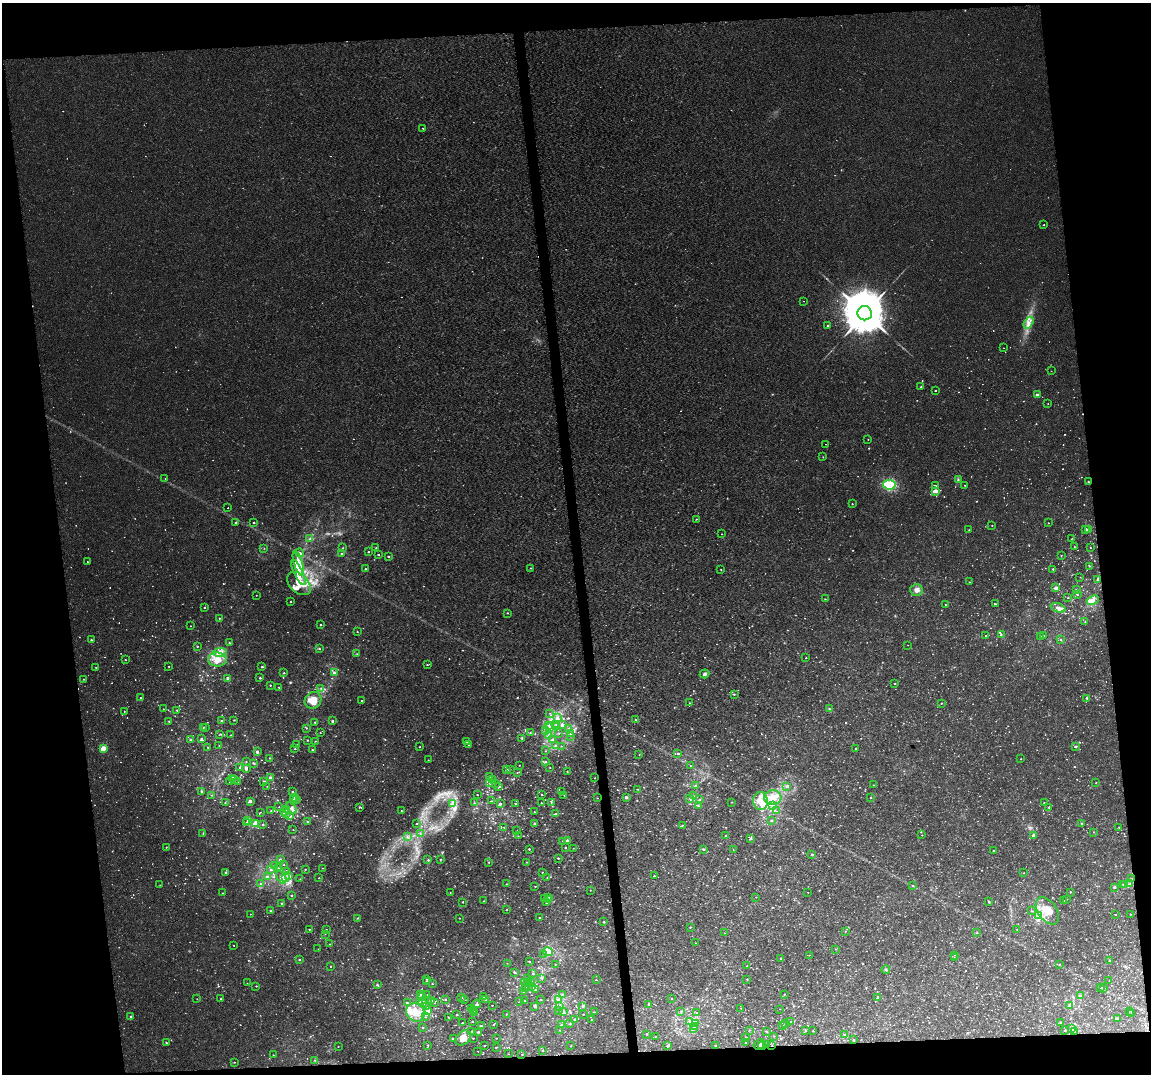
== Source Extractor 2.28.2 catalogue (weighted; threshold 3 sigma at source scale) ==
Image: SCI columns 1-4595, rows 52-4338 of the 4595 x 4347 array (HDU 1 of 3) = the unmasked area's bounding box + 8 px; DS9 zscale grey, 4 x 4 block average (1 PNG px = mean of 4 x 4 image px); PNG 1153 x 1076 px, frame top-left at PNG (2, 3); each listed source drawn as its Kron ellipse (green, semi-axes under 4 px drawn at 4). Shown black and unused: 15% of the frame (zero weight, under 2 of 3 exposures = <1% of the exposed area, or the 3 px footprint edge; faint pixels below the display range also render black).
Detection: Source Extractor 2.28.2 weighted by HDU 2 'WHT'. Background 0.00345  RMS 0.003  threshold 0.0136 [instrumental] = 3 sigma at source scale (4.5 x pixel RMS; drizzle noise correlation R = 1.50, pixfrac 1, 0.0396/0.0396 arcsec/px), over >= 5 px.
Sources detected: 1816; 147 too faint to see at this stretch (4 x 4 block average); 1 inside a brighter object's white glare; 11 cosmic-ray / hot-pixel residue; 1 long thin detection or spike segment (spike, bleed or trail) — neither listed nor drawn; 56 coinciding with a brighter row at this scale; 53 inside a brighter listed object's ellipse — not listed separately; of the other 1547, all 500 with FLUX_AUTO >= 0.911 (the completeness limit of this list) listed and drawn (1047 fainter detections not listed), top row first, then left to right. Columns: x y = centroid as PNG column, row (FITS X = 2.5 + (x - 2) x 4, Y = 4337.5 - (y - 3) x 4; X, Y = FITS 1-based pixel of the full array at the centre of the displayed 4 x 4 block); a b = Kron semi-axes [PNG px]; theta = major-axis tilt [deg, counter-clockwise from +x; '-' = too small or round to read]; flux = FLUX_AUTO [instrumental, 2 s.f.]
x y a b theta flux
423 128 2 2 - 2.5
1044 225 2 2 - 1.8
804 301 2 2 - 2.1
865 313 7 7 - 15000
1028 323 6 3 59 8.1
828 326 2 2 - 6.2
1003 348 2 2 - 1
1051 371 2 2 - 1
921 387 2 2 - 1.4
935 390 2 2 - 2.4
1037 395 2 2 - 10
1048 404 2 2 - 1.1
868 439 2 2 - 1.1
826 444 2 2 - 1.2
823 457 2 2 - 0.93
165 478 2 2 - 1.3
958 480 3 2 - 1.2
1088 482 2 2 - 2.8
889 485 6 5 - 75
965 485 2 2 - 2.1
936 486 2 2 - 2.3
935 491 4 2 - 12
852 504 2 2 - 1.8
228 508 2 2 - 1.4
696 519 2 2 - 1.7
235 523 2 2 - 2.5
254 523 2 2 - 3.1
1048 523 2 2 - 1.4
992 525 2 2 - 1.5
1086 529 2 2 - 3.2
969 530 2 2 - 1
1088 530 2 2 - 3.2
722 534 2 2 - 1.1
309 539 2 2 - 1.2
1071 539 2 2 - 1.1
1075 547 2 2 - 1.7
264 548 2 2 - 0.99
343 548 2 2 - 2.4
376 548 2 2 - 1.6
1090 548 2 2 - 1
368 552 2 2 - 2.1
300 553 4 3 - 3.1
341 554 2 2 - 1.7
378 554 2 2 - 3
1061 555 2 2 - 1.4
388 556 2 2 - 3.7
87 561 2 2 - 1.3
298 563 13 4 -73 17
1090 566 2 2 - 1.5
531 568 2 2 - 1.7
365 569 2 2 - 3.4
721 569 2 2 - 1.2
1053 569 2 2 - 3.5
298 572 14 4 -64 19
1080 577 2 2 - 0.96
1098 579 2 2 - 4.1
969 582 2 2 - 1.1
299 584 14 9 -45 38
1056 588 2 2 - 18
916 590 6 6 - 10
1076 590 2 2 - 6.3
1077 594 3 2 - 1.4
256 595 2 2 - 1.1
1068 598 2 2 - 1.8
825 599 2 2 - 0.92
1093 600 6 4 21 8.2
291 601 2 2 - 1.7
945 604 2 2 - 1
995 604 2 2 - 1.1
204 608 2 2 - 2.3
1058 608 8 3 -19 6.1
507 613 2 2 - 2.7
219 618 2 2 - 1.6
1085 622 2 2 - 0.97
320 625 2 2 - 2.6
190 626 2 2 - 1.5
357 632 2 2 - 1.7
1001 634 3 2 - 1.4
985 635 2 2 - 1.2
1044 636 2 2 - 1.9
1041 637 2 2 - 2.4
1060 639 2 2 - 1.5
91 640 2 2 - 2.7
229 643 2 2 - 2.5
908 645 2 2 - 0.95
197 646 2 2 - 2.2
319 649 2 2 - 1.1
220 653 6 4 6 9.2
357 654 2 2 - 1.1
806 658 2 2 - 1.8
217 659 9 7 1 21
125 660 2 2 - 1.9
427 665 2 2 - 1.8
169 666 2 2 - 1
96 667 2 2 - 2.1
262 667 2 2 - 4.8
284 673 2 2 - 2.8
334 673 3 2 - 2.2
704 674 5 3 - 4.5
228 678 2 2 - 14
260 678 2 2 - 4.5
83 679 2 2 - 1.3
895 684 2 2 - 2.5
270 685 2 2 - 2.5
279 687 2 2 - 2
321 688 3 2 - 1.6
734 694 2 2 - 1.7
140 698 2 2 - 1.3
1087 698 2 2 - 2
313 700 9 8 - 25
362 701 2 2 - 1.4
689 703 2 2 - 2
941 703 2 2 - 2.2
163 709 2 2 - 1.1
829 709 4 2 - 1.8
177 710 2 2 - 2
124 711 2 2 - 1.1
550 713 2 2 - 0.95
557 718 2 2 - 6.3
234 720 2 2 - 1.7
635 720 2 2 - 3.4
169 721 2 2 - 2.6
222 721 2 2 - 4.6
332 721 2 2 - 6.6
315 722 2 2 - 1.6
556 724 3 2 - 1.2
562 725 3 2 - 5.7
549 726 2 2 - 1.5
556 727 2 2 - 2.2
203 728 2 2 - 1.1
205 728 2 2 - 1.3
306 728 2 2 - 2.3
550 728 2 2 - 1.1
569 728 2 2 - 1.3
545 731 3 2 - 1.8
530 732 2 2 - 1.2
320 733 2 2 - 1.3
559 733 2 2 - 1.1
570 733 2 2 - 1.8
219 735 2 2 - 0.95
231 735 2 2 - 1.1
548 736 3 2 - 1.3
571 736 2 2 - 1.1
522 738 2 2 - 6.2
201 739 2 2 - 5.8
552 739 2 2 - 3.7
190 740 2 2 - 8.5
308 740 2 2 - 2.7
315 741 2 2 - 1.3
467 742 2 2 - 1.1
297 744 2 2 - 1
469 745 2 2 - 1.3
556 745 2 2 - 8.8
219 746 2 2 - 1.4
561 746 2 2 - 0.96
208 747 2 2 - 1.6
420 747 2 2 - 2.1
1075 747 3 2 - 2.2
103 749 2 2 - 67
295 749 2 2 - 2.3
856 749 2 2 - 2.6
312 750 2 2 - 3.8
546 751 2 2 - 1.5
257 752 2 2 - 13
678 753 2 2 - 1.6
639 754 2 2 - 0.97
269 758 2 2 - 2
1021 759 2 2 - 1.1
428 760 2 2 - 1
246 761 2 2 - 1.6
546 761 2 2 - 1.4
254 763 2 2 - 3.6
519 765 2 2 - 1.2
690 766 2 2 - 0.97
240 767 2 2 - 1.1
550 767 2 2 - 1.5
246 768 4 2 - 5.3
510 769 2 2 - 1
507 770 2 2 - 8.6
567 771 2 2 - 1.9
517 773 2 2 - 1.2
490 777 2 2 - 2.8
270 778 2 2 - 20
595 778 2 2 - 1.2
232 779 2 2 - 3
235 779 2 2 - 3.8
492 779 2 2 - 1.1
264 781 2 2 - 7.9
230 782 2 2 - 1.1
238 782 2 2 - 3.5
1096 782 2 2 - 1.3
489 783 2 2 - 1.4
495 783 2 2 - 2.7
873 785 2 2 - 1.1
267 786 2 2 - 1.2
499 786 2 2 - 1.3
696 786 2 2 - 3.2
787 786 2 2 - 2.4
638 789 2 2 - 1.5
202 791 2 2 - 3.9
292 791 2 2 - 2.5
562 792 2 2 - 1
212 795 2 2 - 1.3
477 795 2 2 - 1.7
542 795 2 2 - 1.3
564 795 2 2 - 1.4
694 796 2 2 - 1.8
626 797 2 2 - 13
773 797 8 7 - 21
295 798 2 2 - 2.8
597 798 2 2 - 1
690 798 2 2 - 1
871 798 2 2 - 2
293 799 3 2 - 1.1
700 799 3 2 - 1.2
297 800 2 2 - 3.3
250 801 2 2 - 17
492 801 2 2 - 0.91
761 801 9 7 -85 22
551 802 2 2 - 1.1
732 802 2 2 - 1.9
225 803 2 2 - 1.2
474 803 2 2 - 1.3
500 803 2 2 - 2
515 803 2 2 - 2.2
541 803 2 2 - 1.2
1044 803 2 2 - 2.7
453 804 4 3 - 6.2
698 805 2 2 - 1.1
772 805 3 3 - 3.2
279 807 2 2 - 1.2
359 807 2 2 - 1.1
1049 807 2 2 - 4.2
291 808 6 3 -54 6.3
287 809 2 2 - 3.4
271 811 2 2 - 1.3
284 811 2 2 - 0.94
401 811 2 2 - 1
776 811 2 2 - 0.95
260 812 2 2 - 1.1
534 812 2 2 - 1.2
286 813 3 2 - 3
555 814 2 2 - 3.1
289 816 3 2 - 4.8
248 820 2 2 - 6.7
771 820 2 2 - 2.7
307 821 2 2 - 2.5
247 822 3 2 - 1.2
1081 823 2 2 - 2.8
255 824 2 2 - 24
263 824 2 2 - 3.2
417 824 2 2 - 0.93
535 824 4 2 - 2.3
682 825 2 2 - 1.4
504 827 2 2 - 1.5
1119 827 2 2 - 1.3
293 830 2 2 - 1
517 831 2 2 - 1.3
1093 832 2 2 - 1.3
420 833 2 2 - 1.1
203 834 2 2 - 1.3
922 835 2 2 - 1
1034 835 2 2 - 23
518 836 2 2 - 0.95
726 836 2 2 - 5.2
407 837 2 2 - 1.2
750 839 3 2 - 2.1
567 840 2 2 - 6
563 841 2 2 - 0.91
166 847 2 2 - 1.3
565 848 2 2 - 1.5
573 848 2 2 - 0.94
529 849 2 2 - 2.6
703 849 3 2 - 1.8
733 850 2 2 - 0.97
994 850 2 2 - 1.4
812 854 2 2 - 9.7
558 858 2 2 - 2.8
440 859 2 2 - 0.99
280 860 2 2 - 3.8
428 860 2 2 - 2
489 862 2 2 - 1.2
527 862 2 2 - 0.95
284 865 2 2 - 1.4
274 866 2 2 - 1.4
278 868 2 2 - 1.3
322 868 2 2 - 1
305 869 2 2 - 1.7
271 870 2 2 - 3.5
286 871 2 2 - 3.3
542 872 2 2 - 1.1
226 873 2 2 - 3.1
1024 873 2 2 - 1.2
288 875 2 2 - 1.6
654 876 2 2 - 3.1
267 877 2 2 - 7.2
281 877 7 2 -61 6.1
285 877 3 2 - 2.2
547 877 2 2 - 1.6
319 878 2 2 - 1.5
300 879 2 2 - 1.1
1132 879 2 2 - 1.4
260 883 2 2 - 1.3
1130 883 2 2 - 1.3
506 884 2 2 - 1.2
1123 884 2 2 - 1.1
160 885 2 2 - 0.97
912 885 2 2 - 1.6
1125 885 2 2 - 14
535 886 2 2 - 2
1114 887 2 2 - 7.3
590 890 2 2 - 1.1
450 892 2 2 - 0.97
808 892 2 2 - 2.1
1070 892 2 2 - 1.1
222 893 2 2 - 0.96
291 895 2 2 - 2.8
548 897 2 2 - 2.6
756 897 2 2 - 0.94
544 898 2 2 - 1.2
1066 899 2 2 - 1.1
548 900 2 2 - 5.1
1064 900 2 2 - 1.8
484 901 2 2 - 1.9
463 902 2 2 - 2
989 902 2 2 - 1.3
547 903 2 2 - 0.96
282 904 3 2 - 1.5
270 910 2 2 - 1.9
507 910 2 2 - 0.99
1032 911 2 2 - 1.3
1047 911 15 9 -54 34
250 914 2 2 - 1.1
1115 914 2 2 - 1.2
1130 914 2 2 - 1.2
1039 915 3 2 - 3.4
357 918 3 2 - 1.2
459 918 2 2 - 2
539 918 2 2 - 1.4
604 922 2 2 - 3.3
690 927 2 2 - 2
309 929 2 2 - 2.2
1017 929 2 2 - 0.97
326 930 2 2 - 1.3
845 931 2 2 - 1
725 933 2 2 - 0.95
977 933 2 2 - 1
325 934 2 2 - 0.95
696 943 2 2 - 1
330 944 2 2 - 1.2
234 945 2 2 - 1.2
318 949 2 2 - 1
835 949 2 2 - 1.1
548 952 5 4 - 9.2
544 954 2 2 - 0.95
809 955 2 2 - 1.2
954 955 2 2 - 0.96
780 958 2 2 - 2.2
954 958 2 2 - 1.2
299 960 2 2 - 3.8
1109 960 3 2 - 0.97
529 961 2 2 - 1.9
507 963 2 2 - 1.1
555 964 2 2 - 0.95
1060 964 2 2 - 1
330 966 2 2 - 1.3
747 966 2 2 - 2.1
886 970 4 2 - 2.5
515 973 2 2 - 4.7
533 974 2 2 - 1.9
527 978 2 2 - 2.4
542 978 2 2 - 2.4
427 979 2 2 - 1.9
747 979 2 2 - 1.8
596 980 2 2 - 1.5
1109 980 2 2 - 1.2
530 981 4 2 - 1.6
427 982 2 2 - 2.7
247 983 2 2 - 1.2
525 983 4 2 - 2.8
432 984 2 2 - 2.7
528 984 2 2 - 2.2
377 985 3 2 - 1.2
256 986 2 2 - 1.7
526 987 2 2 - 2.3
532 987 2 2 - 2.3
1101 988 2 2 - 1.4
1104 988 2 2 - 1.3
536 989 2 2 - 1.7
523 992 2 2 - 1.6
421 994 2 2 - 1.4
784 994 2 2 - 1.9
427 995 2 2 - 0.99
562 995 2 2 - 3
1081 995 3 2 - 2.6
423 996 2 2 - 2.5
483 997 2 2 - 1
878 997 3 2 - 1.7
462 998 2 2 - 1.9
197 999 2 2 - 0.94
221 999 2 2 - 2.8
464 999 2 2 - 1.3
541 999 2 2 - 1.8
671 999 2 2 - 1.3
445 1000 2 2 - 1.8
485 1000 2 2 - 1.3
524 1000 2 2 - 0.97
559 1000 2 2 - 3
419 1001 2 2 - 1.4
431 1001 2 2 - 4.8
520 1001 2 2 - 1.8
434 1002 2 2 - 3
407 1003 2 2 - 3.3
422 1003 3 2 - 22
477 1004 4 2 - 2.5
649 1004 3 2 - 1.7
492 1005 2 2 - 1.8
535 1006 2 2 - 15
560 1006 2 2 - 2.1
583 1006 2 2 - 3.8
1069 1006 4 2 - 1.5
427 1007 2 2 - 1.6
471 1008 2 2 - 1.8
741 1008 2 2 - 1.2
780 1009 2 2 - 1.1
473 1010 2 2 - 1.2
559 1010 3 2 - 1.5
428 1011 4 3 - 8
681 1011 2 2 - 1.3
1129 1011 3 2 - 1.2
416 1012 10 8 -44 28
563 1012 2 2 - 2
594 1012 2 2 - 1.3
697 1012 2 2 - 1.8
474 1013 2 2 - 0.95
506 1014 2 2 - 1.5
583 1014 2 2 - 2.3
1131 1014 2 2 - 2.3
457 1015 2 2 - 1.9
131 1016 3 2 - 2.3
426 1017 2 2 - 0.99
449 1017 2 2 - 1.9
1117 1018 2 2 - 3.2
575 1019 2 2 - 2.7
591 1020 2 2 - 2.1
472 1021 2 2 - 1.7
791 1021 2 2 - 1.5
690 1022 4 3 - 5
1060 1022 2 2 - 1.5
462 1023 2 2 - 0.93
696 1023 3 2 - 2.3
785 1023 2 2 - 1.7
494 1024 2 2 - 0.92
570 1024 3 2 - 1.4
562 1025 2 2 - 1.9
481 1026 2 2 - 5.6
695 1026 3 2 - 1.5
783 1026 2 2 - 1.6
423 1027 2 2 - 3.5
694 1029 3 2 - 1.2
1072 1029 3 2 - 2.3
560 1030 2 2 - 1
749 1030 2 2 - 1.3
805 1030 2 2 - 3
1065 1030 2 2 - 1
472 1031 2 2 - 1.3
813 1031 3 2 - 0.96
1074 1031 2 2 - 1.4
479 1032 3 2 - 2
766 1032 2 2 - 1.9
647 1034 2 2 - 1.9
845 1034 2 2 - 2.1
655 1036 2 2 - 1.5
774 1036 2 2 - 1.5
746 1037 2 2 - 4.5
453 1038 2 2 - 3.6
463 1038 9 6 43 19
473 1038 2 2 - 1.9
496 1038 2 2 - 0.96
853 1040 2 2 - 3
166 1043 2 2 - 1.4
745 1043 2 2 - 1.1
759 1044 6 4 31 8.1
428 1045 2 2 - 1.3
485 1045 2 2 - 1.3
715 1045 2 2 - 1.4
767 1045 2 2 - 1.7
772 1045 2 2 - 1.1
338 1046 2 2 - 1.1
571 1046 2 2 - 1.2
667 1046 2 2 - 5.5
762 1046 4 2 - 16
496 1047 2 2 - 1.5
542 1050 2 2 - 1.7
478 1051 2 2 - 0.93
508 1054 2 2 - 1
522 1054 2 2 - 1.7
273 1055 2 2 - 1.2
315 1060 2 2 - 1.1
234 1062 2 2 - 1.5
Overlapping masked pixels (flux is a lower limit): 4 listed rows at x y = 1132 879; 759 1044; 772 1045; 762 1046
Diffuse or blended objects may show on this block-average render without a row.